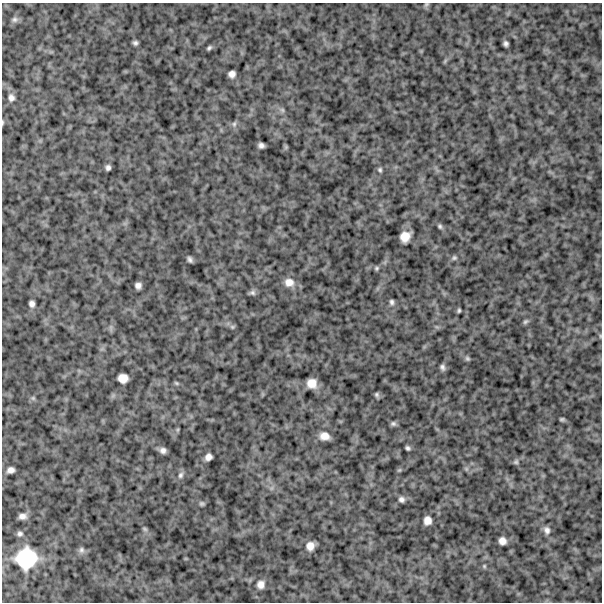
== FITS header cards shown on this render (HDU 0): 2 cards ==
NAXIS1  =                  600
NAXIS2  =                  600

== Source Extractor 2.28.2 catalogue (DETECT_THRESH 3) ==
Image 600 x 600 px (HDU 0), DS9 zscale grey, 1 PNG px = 1 image px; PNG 604 x 604 px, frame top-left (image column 1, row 600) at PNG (2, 3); no overlay
Background 1110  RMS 220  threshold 658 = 3 sigma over >= 5 px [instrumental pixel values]
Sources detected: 58; all 58 listed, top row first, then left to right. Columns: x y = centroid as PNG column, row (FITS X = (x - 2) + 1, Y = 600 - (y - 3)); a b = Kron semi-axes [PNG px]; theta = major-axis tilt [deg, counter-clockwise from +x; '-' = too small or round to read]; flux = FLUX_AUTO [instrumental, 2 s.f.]
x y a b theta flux
426 5 7 5 29 24000
15 20 9 7 27 46000
135 43 5 4 - 35000
506 44 5 4 - 42000
209 48 5 3 - 27000
445 61 7 4 54 21000
232 74 6 6 - 75000
11 98 10 8 -84 75000
282 110 7 6 - 33000
2 122 6 3 90 18000
234 124 8 6 75 38000
261 145 6 5 - 53000
286 147 7 4 72 19000
108 168 5 5 - 44000
380 170 6 5 - 28000
440 226 6 5 - 29000
405 236 10 8 50 190000
454 258 7 6 - 32000
190 259 5 4 - 41000
377 268 6 5 - 24000
289 282 13 11 -20 150000
138 286 6 6 - 65000
252 293 9 7 -1 39000
392 302 7 5 -77 37000
32 304 6 5 - 60000
459 310 4 3 - 22000
525 322 7 5 43 28000
232 327 7 5 -45 30000
467 358 6 5 - 26000
442 367 6 5 - 42000
123 378 9 8 - 150000
176 383 6 4 -22 21000
312 383 8 8 - 160000
377 395 7 5 -67 30000
33 398 6 5 - 27000
562 419 4 3 - 24000
393 424 7 6 - 35000
325 436 10 7 -10 130000
408 448 5 4 - 31000
163 450 6 5 - 58000
208 457 7 6 - 73000
516 462 7 6 - 30000
10 470 7 5 19 77000
399 470 6 4 43 20000
180 475 9 7 66 48000
401 499 7 7 - 51000
202 504 6 5 - 26000
22 516 7 5 4 73000
427 520 7 7 - 110000
145 529 8 5 -36 26000
547 530 11 8 -67 72000
20 534 7 6 - 40000
502 541 7 6 - 93000
310 546 9 8 - 120000
81 550 9 7 -90 49000
26 558 19 18 - 780000
484 566 6 5 - 20000
261 584 10 10 - 99000
At the frame edge (FLAGS 8, measured only in part): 1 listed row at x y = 2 122